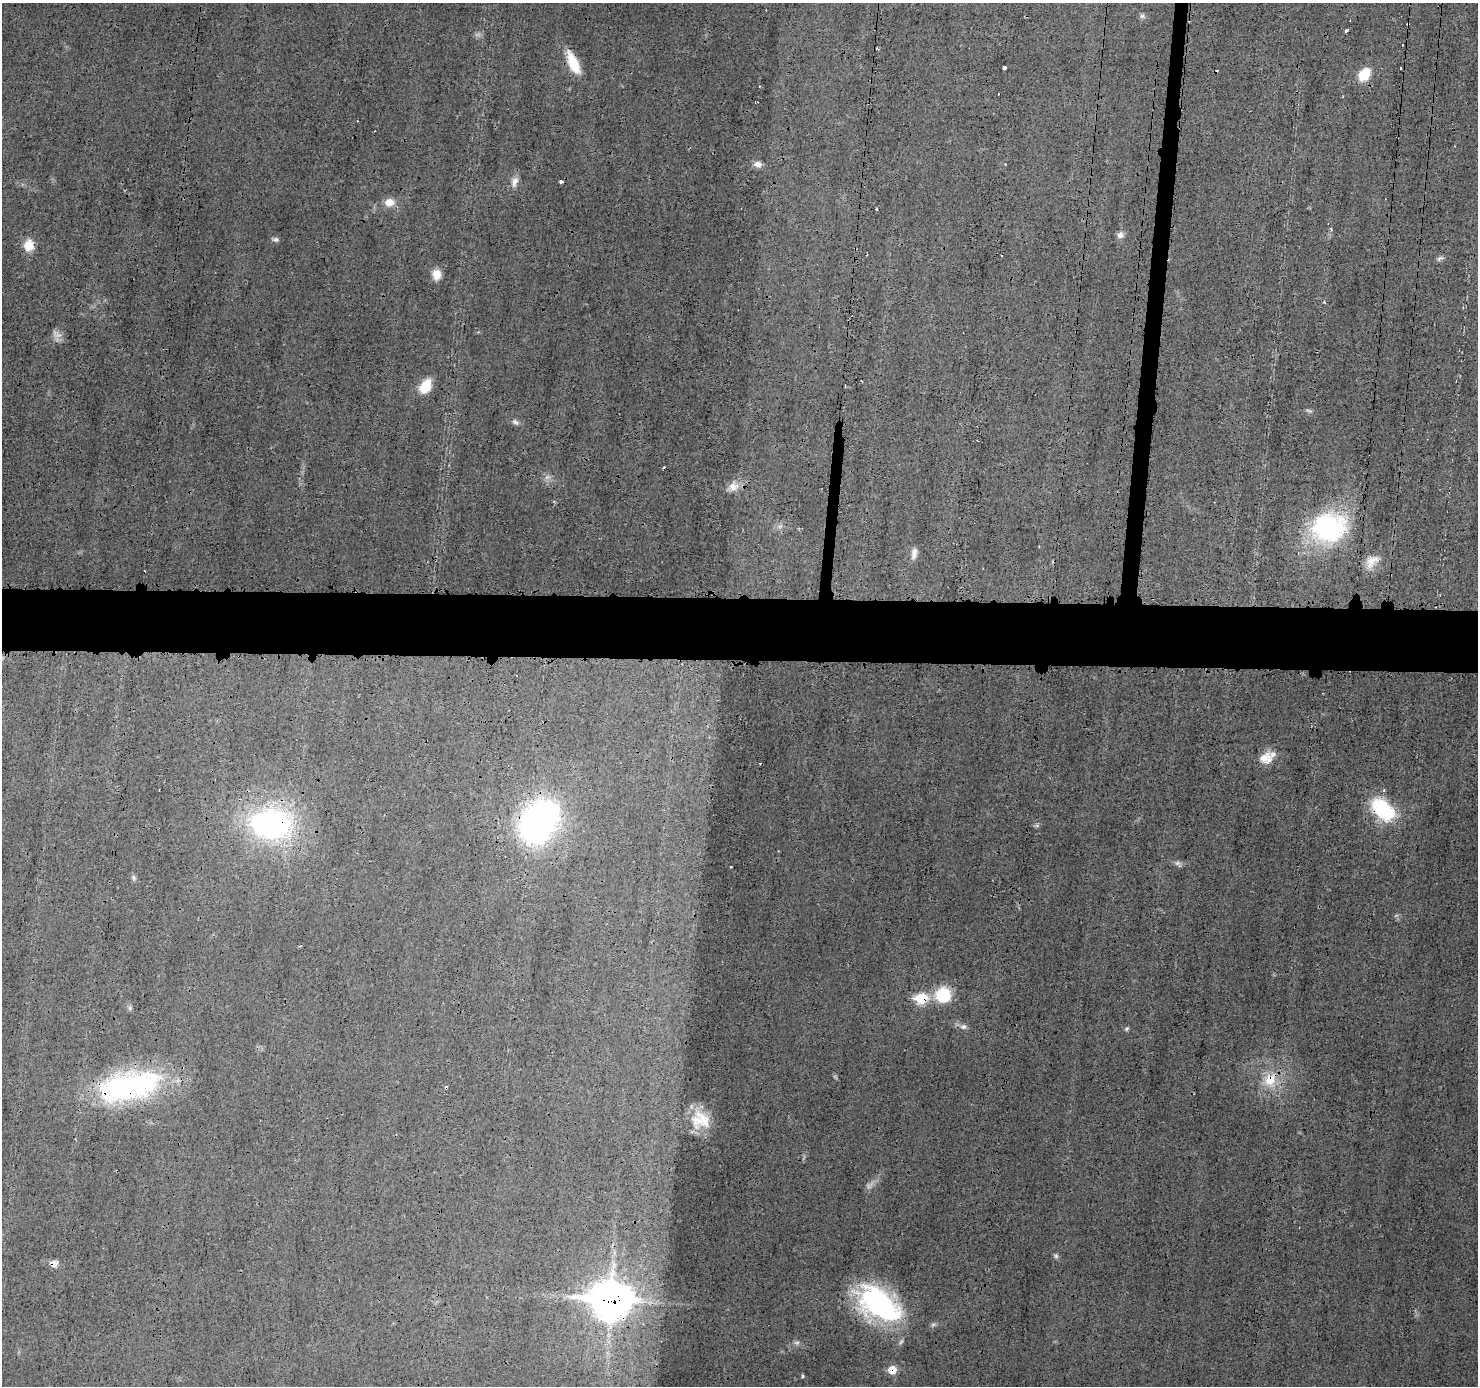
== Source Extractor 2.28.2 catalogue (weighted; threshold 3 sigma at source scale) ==
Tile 5 of 3 x 3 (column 2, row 2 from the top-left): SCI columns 1480-2955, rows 1497-2880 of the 4434 x 4474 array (HDU 1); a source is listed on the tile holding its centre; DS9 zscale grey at full resolution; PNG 1480 x 1388 px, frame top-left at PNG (2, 3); no overlay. Shown black and unused: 5% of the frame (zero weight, under 3 of 4 exposures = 2% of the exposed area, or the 3 px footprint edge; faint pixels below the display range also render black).
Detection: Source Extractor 2.28.2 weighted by HDU 2 'WHT'; one run over the whole footprint, this tile lists its part. Background 0.0141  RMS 0.0031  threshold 0.0138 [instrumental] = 3 sigma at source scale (4.5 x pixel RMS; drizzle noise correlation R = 1.50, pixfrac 1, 0.05/0.05 arcsec/px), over >= 5 px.
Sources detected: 60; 4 too faint to see at this stretch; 7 cosmic-ray / hot-pixel residue — not listed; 2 inside a brighter listed object's ellipse — not listed separately; the other 47 listed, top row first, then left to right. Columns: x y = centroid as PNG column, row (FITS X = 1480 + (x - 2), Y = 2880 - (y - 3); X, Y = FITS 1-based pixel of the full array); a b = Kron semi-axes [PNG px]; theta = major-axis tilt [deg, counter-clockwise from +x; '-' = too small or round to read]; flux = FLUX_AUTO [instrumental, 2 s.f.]
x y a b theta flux
1142 16 7 6 - 0.7
1408 24 3 3 - 0.87
1346 30 4 3 - 3.2
1402 45 3 3 - 0.95
878 49 5 2 - 0.36
573 63 25 10 -66 8.7
1004 68 4 3 - 4.1
1364 74 17 12 53 5.9
758 164 11 7 -2 1.7
514 182 16 8 75 2.2
561 182 4 3 - 0.9
389 202 10 9 - 3.5
876 209 3 3 - 0.65
1331 229 5 3 - 0.3
1120 235 9 8 - 1.3
276 239 8 6 -11 0.77
29 245 11 9 84 6
1439 258 11 4 31 0.79
436 274 11 9 -84 3.7
425 386 14 9 58 8.4
515 422 10 6 -39 1
663 468 3 3 - 1
733 486 14 13 - 2.7
1329 527 44 36 7 41
914 554 15 7 80 1.7
1372 561 21 13 45 4.2
1263 758 19 11 51 3.2
1383 810 29 17 -43 21
539 821 37 27 58 110
271 824 50 36 -7 66
1177 863 8 6 21 0.87
731 867 2 2 - 0.33
133 877 8 5 -72 0.69
943 995 18 17 - 11
921 998 9 7 -5 15
130 1008 7 4 -72 0.56
963 1027 8 7 - 1.2
1127 1029 7 4 42 0.52
1270 1080 21 15 57 7.8
129 1086 72 30 12 59
705 1122 41 12 -53 7.1
1056 1256 6 5 - 0.63
54 1264 8 7 - 1.8
610 1300 16 13 -4 630
879 1304 48 27 -34 55
892 1370 8 8 - 4.9
803 1376 3 3 - 0.6
Overlapping masked pixels (flux is a lower limit): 10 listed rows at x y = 1408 24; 1383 810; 539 821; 271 824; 921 998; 1270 1080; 129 1086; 54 1264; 610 1300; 892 1370